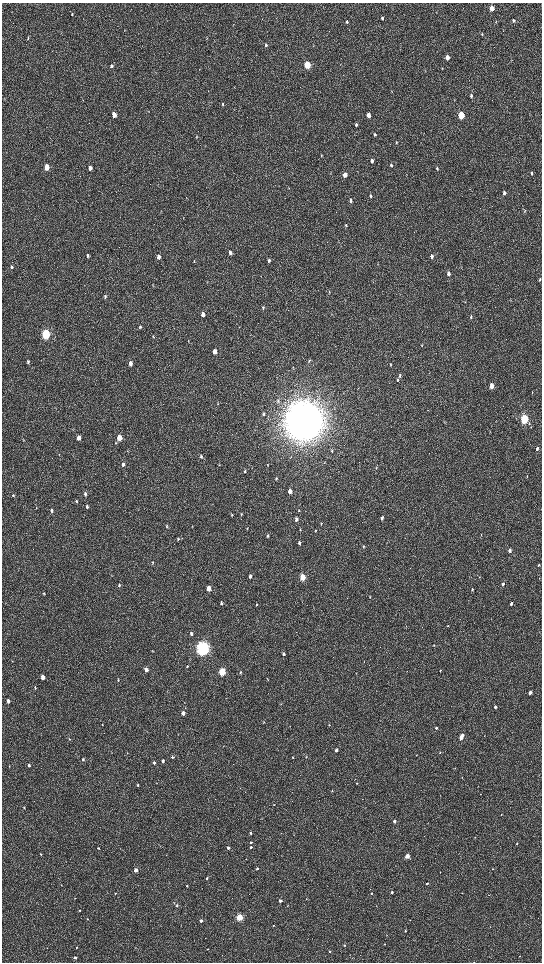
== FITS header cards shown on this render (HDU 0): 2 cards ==
NAXIS1  =                 1080 / length of data axis 1
NAXIS2  =                 1920 / length of data axis 2

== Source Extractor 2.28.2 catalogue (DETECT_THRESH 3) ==
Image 1080 x 1920 px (HDU 0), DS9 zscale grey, zoomed out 1/2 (1 PNG px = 2 x 2 image px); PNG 544 x 964 px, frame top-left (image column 1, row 1919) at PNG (2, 3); no overlay
Background 516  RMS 35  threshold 104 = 3 sigma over >= 5 px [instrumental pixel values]
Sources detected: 202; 5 cannot appear on this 1/2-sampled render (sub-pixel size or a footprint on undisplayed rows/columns) and are not listed; the other 197 listed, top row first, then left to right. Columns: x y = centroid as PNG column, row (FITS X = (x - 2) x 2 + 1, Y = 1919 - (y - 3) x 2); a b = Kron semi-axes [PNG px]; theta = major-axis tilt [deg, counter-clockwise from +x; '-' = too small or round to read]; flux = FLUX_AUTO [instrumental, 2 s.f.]
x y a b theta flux
492 8 4 3 - 1.3e+05
72 14 4 2 - 5.8e+03
382 18 4 3 - 1.1e+04
513 20 4 3 - 1.6e+04
347 22 4 3 - 1.2e+04
496 22 3 2 - 3.4e+03
124 30 3 2 - 3.3e+03
482 34 3 3 - 7.9e+03
28 38 5 3 - 7.5e+03
266 45 4 3 - 1.5e+04
447 57 4 3 - 5.0e+04
307 65 4 3 - 4.0e+05
111 66 4 3 - 1.4e+04
442 68 3 3 - 4.6e+03
471 96 5 3 - 2.0e+04
223 104 3 3 - 7.1e+03
114 114 4 3 - 6.8e+04
369 115 4 3 - 7.0e+04
461 116 4 3 - 3.2e+05
356 125 4 3 - 1.1e+04
375 134 4 3 - 9.1e+03
396 143 4 3 - 6.6e+03
321 155 4 3 - 5.1e+03
372 161 4 3 - 2.5e+04
391 165 4 3 - 1.2e+04
47 167 4 3 - 1.1e+05
90 168 4 3 - 3.8e+04
437 168 5 3 - 1.1e+04
532 173 4 3 - 1.1e+04
345 175 4 4 - 4.4e+04
504 193 4 3 - 3.0e+04
370 196 5 3 - 1.0e+04
351 200 5 4 - 1.5e+04
525 211 4 3 - 5.5e+03
346 225 5 3 - 7.5e+03
230 253 5 3 - 2.5e+04
88 256 5 3 - 1.1e+04
432 256 4 3 - 2.7e+04
158 257 5 4 - 3.0e+04
269 260 5 3 - 1.3e+04
194 262 3 2 - 3.2e+03
11 267 5 3 - 1.1e+04
448 274 5 3 - 3.3e+04
540 280 4 2 - 8.3e+03
153 285 5 3 - 5.4e+03
329 292 4 2 - 3.2e+03
105 297 5 3 - 1.0e+04
465 302 4 2 - 4.2e+03
263 308 4 3 - 7.0e+03
203 314 4 3 - 3.5e+04
471 317 5 3 - 1.1e+04
140 327 5 3 - 8.5e+03
46 334 5 4 - 1.0e+06
153 337 4 3 - 4.4e+03
422 345 4 2 - 3.6e+03
214 351 4 3 - 5.4e+04
309 361 4 3 - 5.9e+03
28 362 5 3 - 1.2e+04
130 363 5 3 - 3.5e+04
391 364 5 2 - 6.1e+03
400 375 5 3 - 8.1e+03
398 380 4 3 - 5.0e+03
491 386 4 3 - 7.5e+04
532 393 5 1 - 3.1e+03
218 404 3 2 - 3.9e+03
264 414 5 4 - 9.4e+03
524 419 4 3 - 9.8e+05
304 421 15 13 86 2.3e+07
79 438 4 3 - 4.4e+04
119 438 4 3 - 1.2e+05
115 442 5 3 - 6.5e+03
537 449 4 2 - 1.6e+04
332 451 4 3 - 6.0e+03
201 456 5 4 - 1.1e+04
123 464 5 3 - 1.6e+04
219 465 3 2 - 3.0e+03
268 465 3 2 - 3.3e+03
376 467 5 2 - 6.2e+03
245 471 5 4 - 9.7e+03
527 477 3 2 - 2.7e+03
276 479 4 2 - 5.5e+03
290 491 4 3 - 6.7e+04
85 494 5 3 - 1.3e+04
13 495 4 3 - 6.0e+03
77 501 5 3 - 6.8e+03
87 507 5 3 - 1.3e+04
52 510 5 3 - 1.3e+04
241 514 4 2 - 4.7e+03
232 515 4 3 - 5.3e+03
382 518 4 3 - 1.6e+04
296 519 4 3 - 2.1e+04
321 524 3 3 - 4.1e+03
167 526 4 3 - 6.1e+03
300 530 4 3 - 4.9e+03
316 531 3 3 - 4.4e+03
481 535 3 2 - 2.8e+03
268 536 4 3 - 9.7e+03
178 539 5 3 - 7.3e+03
299 543 4 3 - 1.3e+04
363 546 4 3 - 9.3e+03
510 550 4 3 - 2.6e+04
153 562 4 2 - 4.4e+03
538 565 3 2 - 7.8e+03
250 576 4 3 - 1.5e+04
303 577 4 3 - 2.0e+05
479 577 3 2 - 3.3e+03
503 584 4 3 - 1.3e+04
119 585 5 3 - 7.7e+03
209 588 4 3 - 9.1e+04
472 590 4 3 - 7.6e+03
44 593 4 3 - 5.1e+03
370 597 3 2 - 4.2e+03
221 603 4 4 - 1.1e+04
511 604 4 3 - 1.8e+04
256 605 3 3 - 5.8e+03
448 626 4 2 - 4.4e+03
191 633 4 3 - 1.7e+04
434 645 3 3 - 4.7e+03
203 648 6 5 - 3.0e+06
152 651 3 2 - 4.1e+03
284 654 4 3 - 9.7e+03
187 666 4 3 - 7.2e+03
146 669 4 3 - 3.7e+04
440 671 3 2 - 5.6e+03
222 672 4 3 - 4.4e+05
240 672 4 3 - 5.6e+03
43 677 4 3 - 4.2e+04
268 679 3 3 - 4.0e+03
118 680 4 2 - 5.2e+03
35 687 4 3 - 7.6e+03
530 693 3 2 - 3.4e+04
8 701 3 2 - 2.3e+04
184 702 3 2 - 2.9e+03
495 707 3 2 - 1.2e+04
183 713 3 3 - 3.8e+04
264 722 3 2 - 3.4e+03
329 725 2 2 - 2.9e+03
436 728 4 3 - 7.9e+03
461 737 5 3 - 6.2e+04
69 739 3 3 - 4.6e+03
336 750 3 2 - 2.6e+04
127 753 3 2 - 2.3e+03
440 753 3 2 - 3.1e+03
416 755 3 2 - 3.1e+03
172 757 3 3 - 9.9e+03
292 757 2 2 - 4.3e+03
306 757 3 2 - 2.7e+03
83 759 3 3 - 8.1e+03
163 761 3 3 - 2.1e+04
154 763 3 3 - 1.3e+04
29 765 3 3 - 1.4e+04
455 768 3 2 - 3.2e+03
357 783 3 2 - 4.2e+03
138 785 3 3 - 6.6e+03
332 790 3 2 - 3.8e+03
274 805 3 2 - 3.4e+03
24 808 3 3 - 6.1e+03
501 815 3 2 - 2.9e+03
394 821 3 3 - 1.8e+04
250 833 3 3 - 1.1e+04
251 842 4 3 - 9.6e+03
517 843 4 3 - 6.0e+03
251 847 3 3 - 9.1e+03
98 848 3 3 - 6.3e+03
228 848 3 3 - 1.8e+04
41 854 3 3 - 5.5e+03
407 856 3 3 - 1.1e+05
246 859 3 2 - 2.4e+03
257 868 3 3 - 1.4e+04
492 869 3 2 - 5.0e+03
136 870 3 3 - 6.2e+04
206 878 3 3 - 7.0e+03
427 884 3 2 - 8.8e+03
61 885 3 3 - 4.1e+03
187 886 3 2 - 6.7e+03
392 892 2 2 - 1.4e+04
371 893 3 2 - 5.1e+03
115 894 4 2 - 5.0e+03
75 898 3 2 - 2.9e+03
306 899 3 3 - 3.8e+03
280 901 3 3 - 2.8e+04
173 902 3 2 - 4.0e+03
177 905 3 3 - 8.2e+03
79 910 3 2 - 4.4e+03
239 917 3 3 - 4.3e+05
88 919 3 2 - 4.3e+03
201 921 3 3 - 2.9e+04
273 926 3 3 - 8.1e+03
405 930 3 2 - 4.2e+03
384 944 2 2 - 3.2e+03
344 945 3 3 - 5.6e+03
76 947 2 2 - 4.1e+03
135 948 3 2 - 3.4e+03
207 949 3 2 - 5.6e+03
330 951 2 2 - 9.0e+03
519 956 2 2 - 2.5e+03
75 958 3 3 - 1.8e+04
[5 sub-pixel or undisplayed-footprint detections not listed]